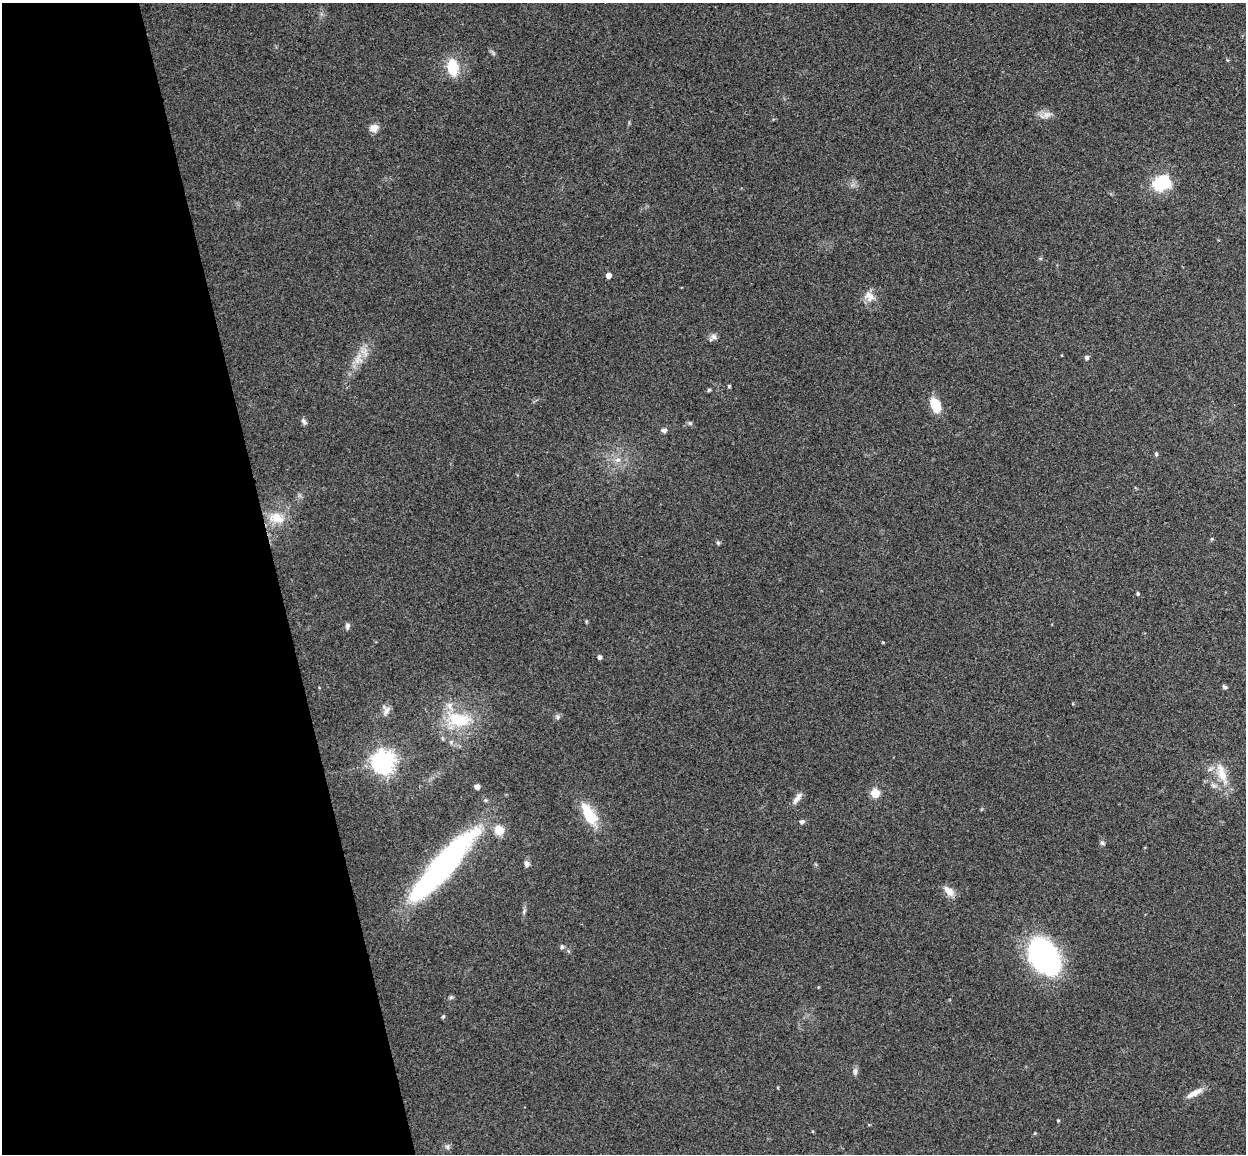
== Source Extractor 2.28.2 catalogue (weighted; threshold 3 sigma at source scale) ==
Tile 5 of 4 x 4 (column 1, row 2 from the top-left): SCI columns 58-1301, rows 2457-3608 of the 5088 x 5029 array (HDU 1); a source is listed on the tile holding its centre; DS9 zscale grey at full resolution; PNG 1248 x 1156 px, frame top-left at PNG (2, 3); no overlay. Shown black and unused: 22% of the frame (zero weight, under 3 of 4 exposures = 6% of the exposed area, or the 3 px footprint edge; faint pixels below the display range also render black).
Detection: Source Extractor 2.28.2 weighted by HDU 2 'WHT'; one run over the whole footprint, this tile lists its part. Background 0.0709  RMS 0.0075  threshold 0.0339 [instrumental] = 3 sigma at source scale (4.5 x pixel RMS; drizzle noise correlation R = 1.50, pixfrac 1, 0.05/0.05 arcsec/px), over >= 5 px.
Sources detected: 53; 1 inside a brighter listed object's ellipse — not listed separately; the other 52 listed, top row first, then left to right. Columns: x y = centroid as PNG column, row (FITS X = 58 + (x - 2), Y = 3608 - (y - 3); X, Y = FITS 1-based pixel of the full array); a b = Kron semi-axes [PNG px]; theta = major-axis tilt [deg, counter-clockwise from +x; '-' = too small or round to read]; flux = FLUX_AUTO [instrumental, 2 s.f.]
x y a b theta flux
493 53 10 4 -57 1.6
453 67 16 10 -83 25
1046 115 19 9 16 5.6
374 128 11 9 19 4.9
1162 183 15 12 23 41
1040 258 5 3 - 0.85
608 275 5 4 - 4.6
869 296 16 13 -46 7.8
714 336 9 8 - 3
1087 358 5 5 - 2.3
358 359 19 12 72 11
729 386 4 4 - 0.98
709 390 5 4 - 1
935 405 15 9 -66 18
304 422 10 5 -55 2.1
690 423 6 5 - 1.3
664 430 8 6 6 2
1156 454 5 4 - 1.4
618 460 9 7 -11 3.8
277 518 24 15 -14 16
1212 539 4 4 - 0.85
718 543 5 4 - 1.5
1138 593 4 4 - 1.3
347 626 9 6 77 2.1
599 657 5 4 - 2.4
1225 687 6 4 -32 1.5
387 710 14 8 57 4.2
558 717 7 7 - 1.8
459 720 39 20 -7 38
451 742 6 5 - 1.6
383 762 8 7 - 610
1222 773 34 11 -70 15
477 787 5 4 - 4.6
875 793 5 5 - 34
797 798 18 6 54 4.6
589 814 28 12 -60 27
802 822 7 5 14 1.8
499 830 5 5 - 38
1102 843 7 5 -35 1.5
527 864 7 6 - 2.9
443 865 74 16 49 280
948 891 17 9 -43 6.8
524 911 9 4 65 1.7
562 947 6 5 - 1.4
1043 957 44 30 -55 110
451 997 6 5 - 1.2
443 1016 5 4 - 1
855 1071 10 5 85 2.3
1194 1093 23 7 27 7.3
1058 1120 4 3 - 0.75
1035 1133 5 3 - 0.76
447 1147 8 7 - 2